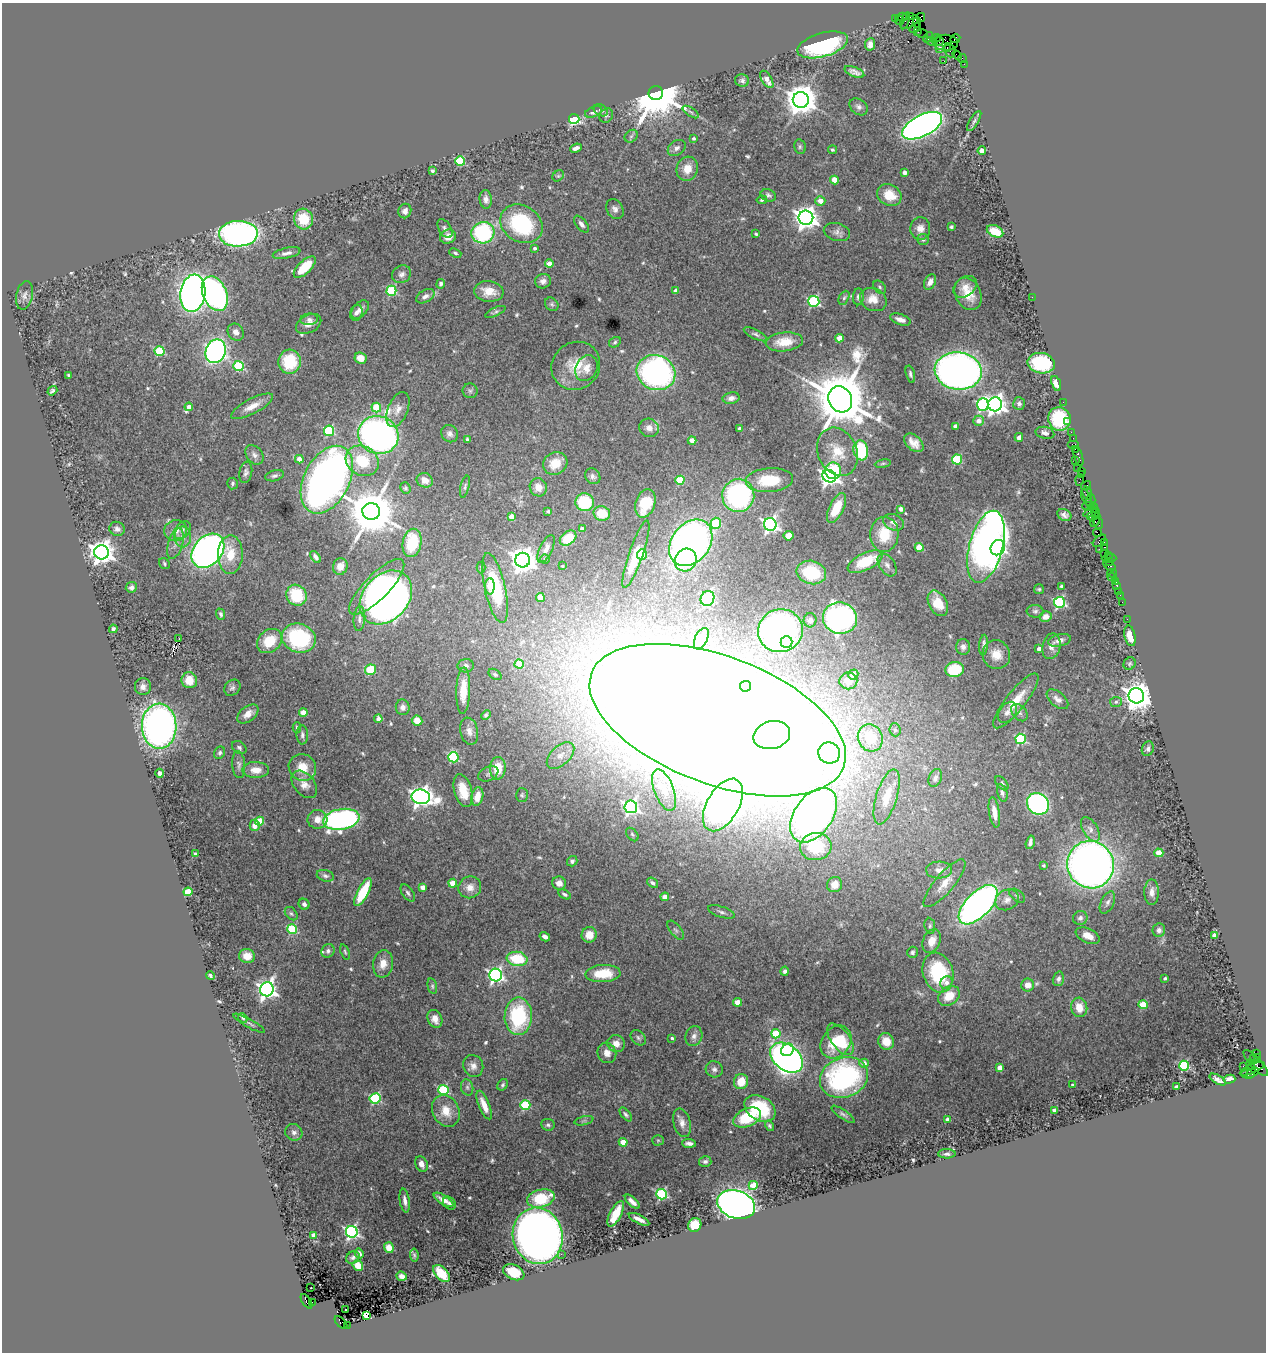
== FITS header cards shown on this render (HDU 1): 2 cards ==
NAXIS1  =                 1264
NAXIS2  =                 1350

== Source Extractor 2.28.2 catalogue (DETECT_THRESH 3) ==
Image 1264 x 1350 px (HDU 1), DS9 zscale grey, 1 PNG px = 1 image px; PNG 1268 x 1354 px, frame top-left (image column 1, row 1350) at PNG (2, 3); each listed source drawn as its Kron ellipse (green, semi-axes under 4 px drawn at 4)
Background 3.02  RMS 0.055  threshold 0.166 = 3 sigma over >= 5 px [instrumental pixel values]
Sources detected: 561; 2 with non-positive FLUX_AUTO (blend fragments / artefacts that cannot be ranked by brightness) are neither listed nor drawn; of the other 559, the 500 brightest by FLUX_AUTO listed and drawn (59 fainter detections omitted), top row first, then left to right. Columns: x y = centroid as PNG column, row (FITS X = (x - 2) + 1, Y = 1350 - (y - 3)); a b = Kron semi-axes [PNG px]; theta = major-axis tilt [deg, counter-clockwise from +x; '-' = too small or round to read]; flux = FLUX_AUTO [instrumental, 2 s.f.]
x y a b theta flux
902 17 5 3 - 330
910 17 3 2 - 120
921 17 4 3 - 200
895 19 3 3 - 270
899 21 5 3 - 230
905 21 9 3 74 310
910 22 10 5 33 820
917 22 5 4 - 270
915 28 6 4 27 760
917 31 4 3 - 240
922 33 6 2 -19 160
928 37 6 3 48 220
936 38 5 4 - 420
955 39 5 4 - 300
932 41 5 3 - 500
939 42 4 3 - 420
945 43 12 8 -2 3100
870 44 6 5 - 16
823 45 26 12 16 530
940 48 4 3 - 6.6
947 48 3 2 - 610
950 50 7 5 -67 1600
957 55 6 2 -45 300
962 59 4 2 - 260
944 61 2 2 - 460
964 64 2 2 - 70
854 72 10 5 -22 15
767 79 9 5 -58 30
742 80 7 6 - 11
656 93 7 7 - 34000
801 100 8 8 - 7200
859 107 10 7 -38 14
601 110 7 5 -30 8.4
594 112 9 5 22 13
691 112 9 3 -33 9.4
606 116 7 6 - 7.6
574 119 5 5 - 600
974 121 11 4 58 9.5
922 126 22 10 28 2800
631 136 7 5 43 8.2
694 138 3 3 - 6.9
800 147 7 5 -78 7.6
576 148 6 3 23 14
677 148 10 7 37 16
832 150 4 4 - 6.5
982 150 4 4 - 39
460 161 5 5 - 220
687 169 12 10 67 55
432 171 3 3 - 8.8
905 173 4 4 - 19
558 176 6 5 - 6
834 180 4 4 - 64
768 195 8 6 -24 9.9
889 195 13 10 -30 72
486 199 9 6 -84 18
762 200 5 4 - 6.4
820 201 5 4 - 39
615 209 10 8 -59 18
405 211 7 6 - 19
806 218 7 7 - 3300
303 219 10 9 - 120
521 224 22 18 -32 360
581 224 10 5 -50 14
951 227 3 3 - 6.2
445 229 10 6 -59 13
920 229 11 10 - 30
995 231 9 5 -26 75
837 232 13 8 -14 20
483 233 11 10 - 410
238 234 19 13 2 1300
756 234 4 3 - 5.7
448 237 8 7 - 31
923 239 6 5 - 8.9
535 248 4 3 - 9.5
287 253 14 5 12 19
455 253 6 4 -22 7
549 264 4 4 - 42
305 267 14 6 44 120
402 274 10 8 32 17
543 281 8 7 - 18
930 282 8 5 62 25
441 284 5 4 - 8.6
880 287 7 5 -44 7.5
965 287 13 9 40 32
391 291 5 5 - 290
489 291 15 10 -5 57
676 291 4 4 - 28
193 293 19 12 81 2600
215 294 18 12 -66 1100
968 294 17 12 -63 67
24 295 14 8 77 17
425 296 10 6 30 20
858 297 8 5 86 13
1032 297 2 2 - 36
844 298 7 5 62 8.1
873 300 14 11 -26 53
814 301 5 5 - 440
552 304 7 6 - 9.6
360 310 11 6 50 21
495 312 11 4 24 7.8
356 313 8 6 75 13
309 319 9 6 6 14
900 320 11 5 -19 23
309 324 13 8 28 30
236 332 9 7 -52 22
755 334 13 5 -25 11
839 338 4 4 - 54
615 342 6 5 - 6.1
784 342 19 9 6 66
159 351 5 5 - 210
216 351 12 10 69 1600
360 358 6 5 - 42
290 362 12 11 - 180
1041 363 14 10 -10 290
239 366 5 5 - 260
576 366 25 23 40 110
586 368 13 10 63 35
958 371 23 18 -7 2400
656 373 19 17 -22 980
910 374 9 4 -75 10
69 375 3 3 - 6.4
1056 383 8 4 -71 33
52 391 5 3 - 8.4
470 391 7 7 - 9.3
731 398 8 5 11 17
840 399 13 11 -63 28000
1063 402 2 2 - 130
1019 403 6 6 - 11
995 404 7 7 - 2600
983 405 6 5 - 490
252 406 23 7 27 47
189 407 4 4 - 24
376 407 5 4 - 120
398 409 18 10 68 37
1059 419 12 11 - 220
979 421 5 5 - 28
1068 421 2 2 - 100
956 426 4 4 - 22
649 428 10 9 - 29
740 428 3 3 - 8.6
329 431 5 5 - 320
1071 432 2 2 - 160
1045 433 9 6 -13 14
450 434 9 8 - 17
378 435 20 19 - 1800
1019 437 4 4 - 23
1073 438 2 2 - 110
467 439 4 3 - 6
692 441 4 4 - 53
914 443 11 7 -42 34
1073 444 6 2 0 610
1075 449 2 2 - 160
861 450 10 7 -81 200
837 452 25 19 -66 100
254 455 11 7 -52 17
1078 456 10 3 -74 950
299 459 4 4 - 28
957 459 5 5 - 260
362 461 17 14 -32 150
1075 461 4 3 - 230
555 463 12 11 - 69
883 464 8 4 9 6.4
1077 468 3 3 - 550
833 471 8 8 - 200
1082 471 4 2 - 620
246 472 11 6 79 14
1082 475 3 2 - 160
274 476 9 5 14 10
593 476 8 7 - 12
829 476 7 6 - 2000
327 480 36 23 63 3300
425 480 8 7 - 29
680 480 4 4 - 160
769 480 24 12 4 140
1080 480 6 2 72 270
232 483 6 5 - 6.9
1086 485 5 3 - 370
465 487 11 4 76 8.7
538 487 9 8 - 32
405 488 6 5 - 7
1087 493 7 4 -77 1200
738 495 16 16 - 580
1086 498 9 3 -63 540
1091 501 7 5 88 1300
585 502 9 9 - 180
645 503 14 9 72 120
1088 507 6 2 -18 510
1094 507 5 3 - 1200
836 508 16 7 63 100
901 509 4 4 - 19
371 511 9 8 - 20000
548 511 4 3 - 6.3
602 513 8 7 - 89
1090 513 7 3 20 2300
1064 515 7 5 -28 15
1092 516 6 3 10 620
1096 516 9 2 90 140
512 517 4 4 - 51
894 522 11 7 -25 20
1095 522 5 3 - 610
1098 522 7 2 -80 620
716 523 6 5 - 170
770 524 6 6 - 1200
117 529 8 7 - 14
582 529 4 3 - 12
176 530 11 10 - 35
182 530 10 7 50 14
1097 533 4 2 - 1300
884 534 17 14 86 110
789 536 5 5 - 39
183 537 10 8 -88 26
568 538 9 6 39 83
1099 541 8 4 42 930
1104 542 4 3 - 350
412 543 14 9 78 170
691 543 25 19 52 2300
175 544 16 7 74 28
919 547 4 4 - 110
986 547 37 17 75 2300
1105 547 3 2 - 310
998 548 8 7 - 820
546 549 15 6 65 23
1099 549 2 2 - 500
208 551 19 14 49 2000
101 552 7 7 - 3600
636 554 35 7 71 110
642 554 5 5 - 220
1104 554 3 2 - 360
230 555 19 12 88 86
1108 555 3 2 - 300
316 557 7 4 -55 11
1109 558 7 3 1 490
545 559 4 4 - 7
523 560 7 7 - 4200
686 560 12 10 56 130
865 562 19 8 25 150
1110 562 3 3 - 300
164 563 6 5 - 6.9
887 565 12 7 -57 19
340 566 8 7 - 34
562 566 3 3 - 5.7
1109 566 7 3 -39 750
481 567 6 4 -90 6.1
811 572 15 11 -13 200
1112 573 4 2 - 120
1112 577 5 2 - 65
1115 581 4 3 - 480
1117 585 3 3 - 280
490 586 8 5 -90 88
1062 586 4 3 - 11
131 587 6 5 - 12
377 587 37 12 45 310
495 588 36 10 -77 290
1039 589 5 5 - 5.9
1118 591 2 2 - 130
296 595 11 10 - 170
1120 595 2 2 - 40
386 597 30 22 48 2000
540 597 4 4 - 72
708 598 7 6 - 410
1059 602 5 5 - 570
1122 602 2 2 - 59
938 603 13 9 -62 77
1035 611 8 6 -4 9.6
221 614 6 4 -68 9.8
1046 617 6 5 - 23
840 618 17 16 - 1100
359 619 12 6 86 15
1127 619 2 2 - 61
810 620 7 6 - 18
113 629 4 3 - 9.2
780 631 22 21 - 1000
1130 636 10 5 -79 41
299 638 17 14 -20 330
178 639 4 2 - 6.8
701 639 11 6 64 14
1059 640 11 6 13 20
269 641 14 10 43 100
787 642 6 6 - 150
984 645 10 4 84 13
1051 646 13 9 76 25
963 647 8 7 - 16
1039 649 3 3 - 20
996 655 14 13 - 55
1130 663 6 5 - 6.9
519 664 4 4 - 110
466 666 8 6 2 14
371 670 5 5 - 160
955 670 9 7 11 150
495 674 7 5 -35 5.6
853 674 5 5 - 50
189 680 8 7 - 68
848 681 9 8 - 66
746 686 5 5 - 260
143 687 8 8 - 22
232 688 9 7 44 12
463 691 23 7 88 72
1136 696 8 7 - 5200
1057 699 13 7 -40 22
1016 701 34 9 52 92
1116 702 6 5 - 8.3
403 707 8 7 - 18
303 712 4 4 - 62
1007 712 12 8 52 20
1019 713 10 6 -50 14
248 714 12 7 38 32
486 715 5 4 - 6.4
378 719 4 4 - 26
717 720 134 64 -20 30000
417 721 5 5 - 53
159 726 22 17 -88 1800
297 727 5 4 - 6
895 730 6 5 - 7.3
469 731 14 9 -78 25
302 735 9 5 -88 11
772 735 18 14 14 1800
870 738 14 12 -65 130
1021 739 5 5 - 350
239 748 8 5 -38 8.8
1148 749 7 6 - 11
220 753 6 5 - 9.4
829 753 11 10 - 3900
561 755 16 9 44 38
453 757 5 5 - 320
239 764 13 6 -86 14
302 767 14 13 - 65
498 768 11 8 87 93
256 770 13 8 0 41
160 773 4 3 - 15
488 774 10 7 25 12
935 778 9 6 69 16
1002 783 8 5 -47 7.8
304 784 15 10 -50 33
664 790 22 10 -69 46
463 791 17 8 -75 71
1002 793 9 5 -75 11
522 795 7 6 - 7.8
421 797 9 7 -10 2500
477 797 9 6 77 44
887 797 28 10 73 110
1038 804 11 10 - 780
723 805 29 16 60 1200
631 807 6 6 - 1000
994 812 15 5 -81 40
814 815 30 19 55 1900
317 819 10 9 - 35
341 819 18 10 10 1100
259 821 4 4 - 110
255 825 5 5 - 25
1090 829 13 7 -59 20
632 834 7 5 -50 7.6
1030 842 7 3 75 14
816 847 16 13 6 160
1159 853 4 4 - 75
196 854 4 3 - 6.8
572 861 5 5 - 9.3
1090 865 24 23 - 3000
1044 866 4 3 - 6.4
939 870 13 8 2 28
325 876 8 5 -15 11
453 883 4 4 - 80
559 883 7 6 - 25
652 883 6 4 -39 11
944 883 30 9 49 60
835 885 8 7 - 31
422 887 4 4 - 27
470 887 11 11 - 34
188 892 4 4 - 160
363 892 15 5 62 150
1152 892 13 7 89 23
408 893 10 5 -54 10
564 894 7 4 -28 7.8
1017 896 9 5 -37 8.8
665 897 4 4 - 45
1007 900 12 10 32 25
1107 902 12 6 65 15
304 904 6 5 - 12
978 905 24 12 46 2000
721 912 14 5 -18 13
291 914 7 5 -48 8
1080 918 7 7 - 12
930 926 8 5 -83 8.2
292 929 5 4 - 270
676 930 11 5 -51 9
1159 930 7 6 - 11
589 935 8 7 - 46
1215 935 4 4 - 50
1088 936 13 7 -25 43
545 937 5 4 - 18
932 941 12 8 67 38
328 951 7 6 - 11
345 952 8 3 -69 5.8
912 952 6 5 - 7.2
247 956 8 7 - 49
517 959 10 7 -8 170
383 964 14 10 83 40
785 971 4 4 - 9.1
938 972 20 15 -73 260
603 974 17 8 3 120
496 975 6 6 - 1100
210 976 4 3 - 6.2
1165 978 3 3 - 7.3
1058 979 7 5 74 13
946 983 7 5 49 18
1028 985 6 6 - 35
432 986 8 4 -77 7
267 989 7 6 - 1800
949 996 12 9 37 72
737 1002 4 4 - 49
1143 1005 4 4 - 110
1079 1007 10 8 -76 54
518 1016 19 13 89 340
243 1018 5 4 - 5.8
435 1019 9 7 -65 33
249 1023 18 2 -29 8.2
776 1034 5 4 - 130
694 1036 10 8 71 18
638 1038 9 6 -46 10
672 1038 3 3 - 6.4
840 1039 18 9 -53 120
886 1041 8 7 - 44
836 1042 18 14 52 140
616 1043 9 8 - 30
787 1050 7 5 42 200
607 1053 10 9 - 28
1257 1053 3 3 - 2400
1257 1057 3 3 - 190
787 1058 18 12 -38 2000
1253 1058 2 2 - 69
864 1063 4 4 - 25
1256 1063 17 5 -47 1300
1251 1064 5 3 - 530
473 1066 11 10 - 25
1184 1066 5 5 - 350
1243 1066 2 2 - 97
1000 1068 4 4 - 46
714 1069 8 8 - 16
1252 1069 13 4 24 1900
1253 1073 6 3 30 1600
1248 1074 7 4 -2 460
844 1077 25 20 20 690
1230 1079 6 4 15 36
1218 1080 9 4 -31 14
741 1082 8 7 - 73
503 1085 6 4 57 7
1072 1085 3 3 - 7.3
1176 1086 3 3 - 8.7
467 1087 8 6 -75 11
443 1090 5 5 - 330
375 1098 5 5 - 360
484 1105 15 5 -68 46
525 1105 5 5 - 270
760 1108 17 11 -31 210
1054 1110 4 3 - 14
446 1111 16 13 -62 65
626 1114 8 4 -50 9.4
843 1114 13 4 -35 11
747 1118 15 9 24 160
947 1120 4 4 - 25
584 1121 10 4 13 7.3
682 1123 15 8 -75 29
548 1125 7 6 - 8.5
769 1126 5 4 - 6.1
294 1132 9 8 - 17
658 1140 5 5 - 5.8
623 1142 4 4 - 71
689 1143 7 4 -4 14
947 1154 9 4 1 10
705 1161 6 5 - 10
421 1164 8 6 -66 23
753 1185 4 4 - 110
662 1194 5 5 - 470
541 1198 14 9 14 180
444 1200 11 4 -31 29
405 1201 12 5 -81 19
632 1202 9 4 -43 20
449 1203 7 5 -47 11
736 1204 19 13 -19 2600
616 1214 14 5 63 86
639 1219 11 3 -26 22
695 1225 7 6 - 99
352 1232 6 5 - 920
314 1235 4 4 - 24
538 1236 28 25 -77 4500
389 1248 5 5 - 44
359 1253 5 3 - 9.6
561 1254 2 2 - 23
414 1255 6 4 -82 7.7
353 1258 7 5 31 9.2
358 1265 6 5 - 39
514 1272 11 7 -25 100
442 1273 10 6 -46 120
402 1276 5 4 - 18
311 1288 2 2 - 6.8
306 1301 8 4 -56 1300
312 1303 3 2 - 500
345 1309 3 2 - 11
366 1315 4 3 - 510
341 1322 8 4 -44 1400
347 1325 2 2 - 170
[59 fainter detections neither listed nor drawn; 2 non-positive-flux detections neither listed nor drawn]